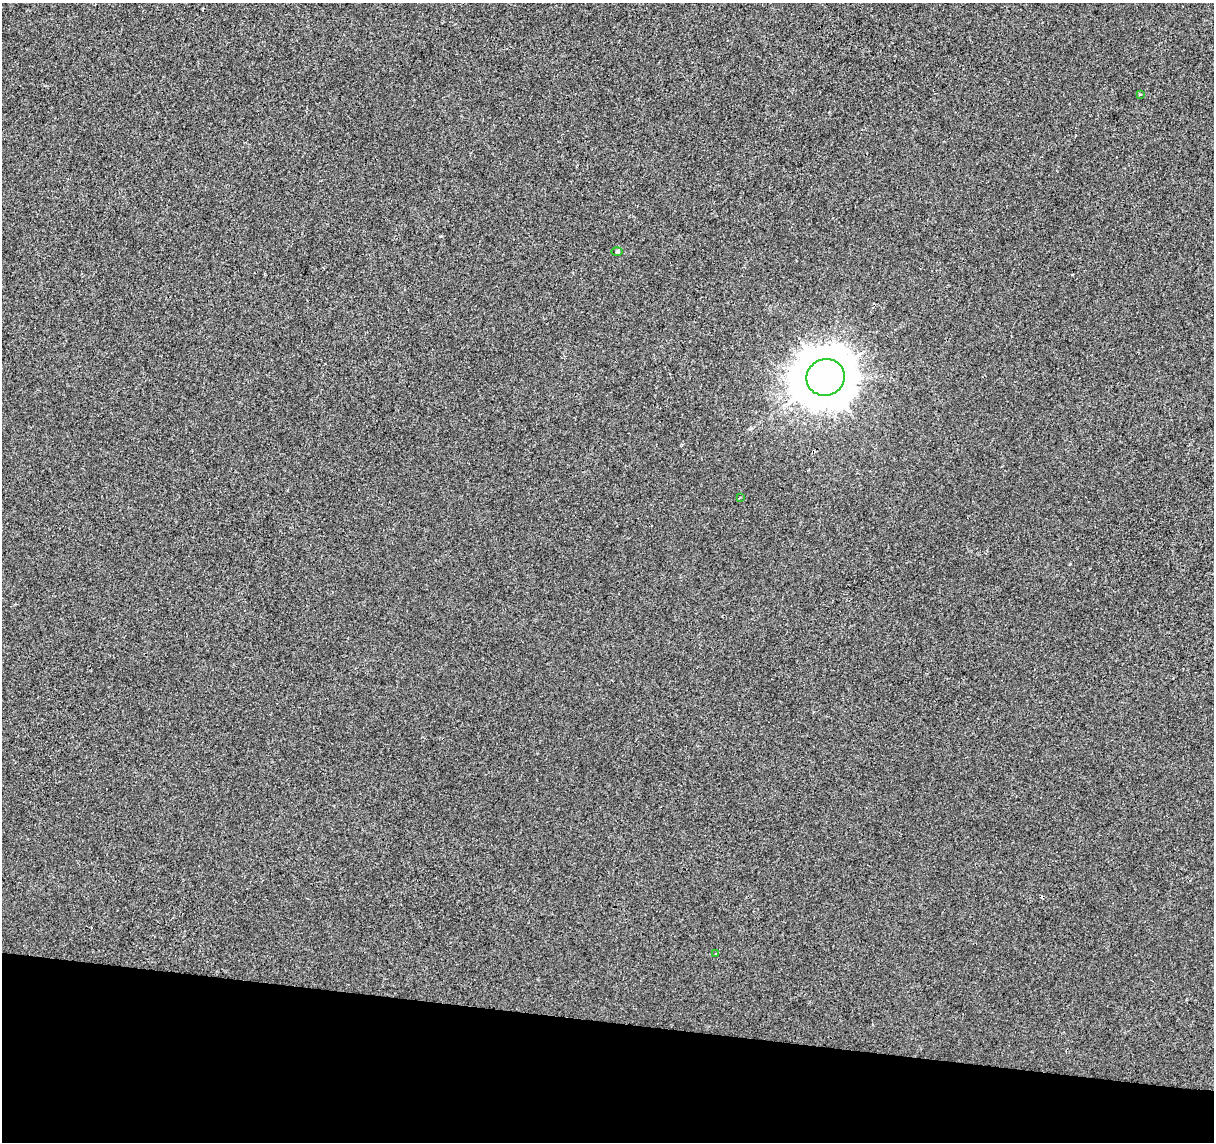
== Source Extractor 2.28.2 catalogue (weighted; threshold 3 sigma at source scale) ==
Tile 15 of 4 x 4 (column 3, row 4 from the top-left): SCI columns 2434-3645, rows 284-1423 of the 4858 x 5067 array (HDU 1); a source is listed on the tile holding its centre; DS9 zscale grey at full resolution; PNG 1216 x 1144 px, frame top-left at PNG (2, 3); each listed source drawn as its Kron ellipse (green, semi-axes under 4 px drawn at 4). Shown black and unused: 11% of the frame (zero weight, under 2 of 3 exposures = <1% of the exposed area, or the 3 px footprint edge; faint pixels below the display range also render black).
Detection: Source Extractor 2.28.2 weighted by HDU 2 'WHT'; one run over the whole footprint, this tile lists its part. Background -2.32e-05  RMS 0.0042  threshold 0.0189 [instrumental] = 3 sigma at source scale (4.5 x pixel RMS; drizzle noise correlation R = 1.50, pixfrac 1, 0.0396/0.0396 arcsec/px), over >= 5 px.
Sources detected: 7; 2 cosmic-ray / hot-pixel residue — neither listed nor drawn; the other 5 listed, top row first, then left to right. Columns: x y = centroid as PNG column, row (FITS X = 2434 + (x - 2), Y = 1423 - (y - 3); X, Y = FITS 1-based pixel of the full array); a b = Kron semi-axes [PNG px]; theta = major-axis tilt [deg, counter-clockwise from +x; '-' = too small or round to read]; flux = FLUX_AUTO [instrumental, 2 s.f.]
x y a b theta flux
1140 94 3 3 - 1.3
617 252 6 4 1 0.47
826 377 19 18 - 2400
740 498 4 2 - 0.35
716 953 3 2 - 0.56